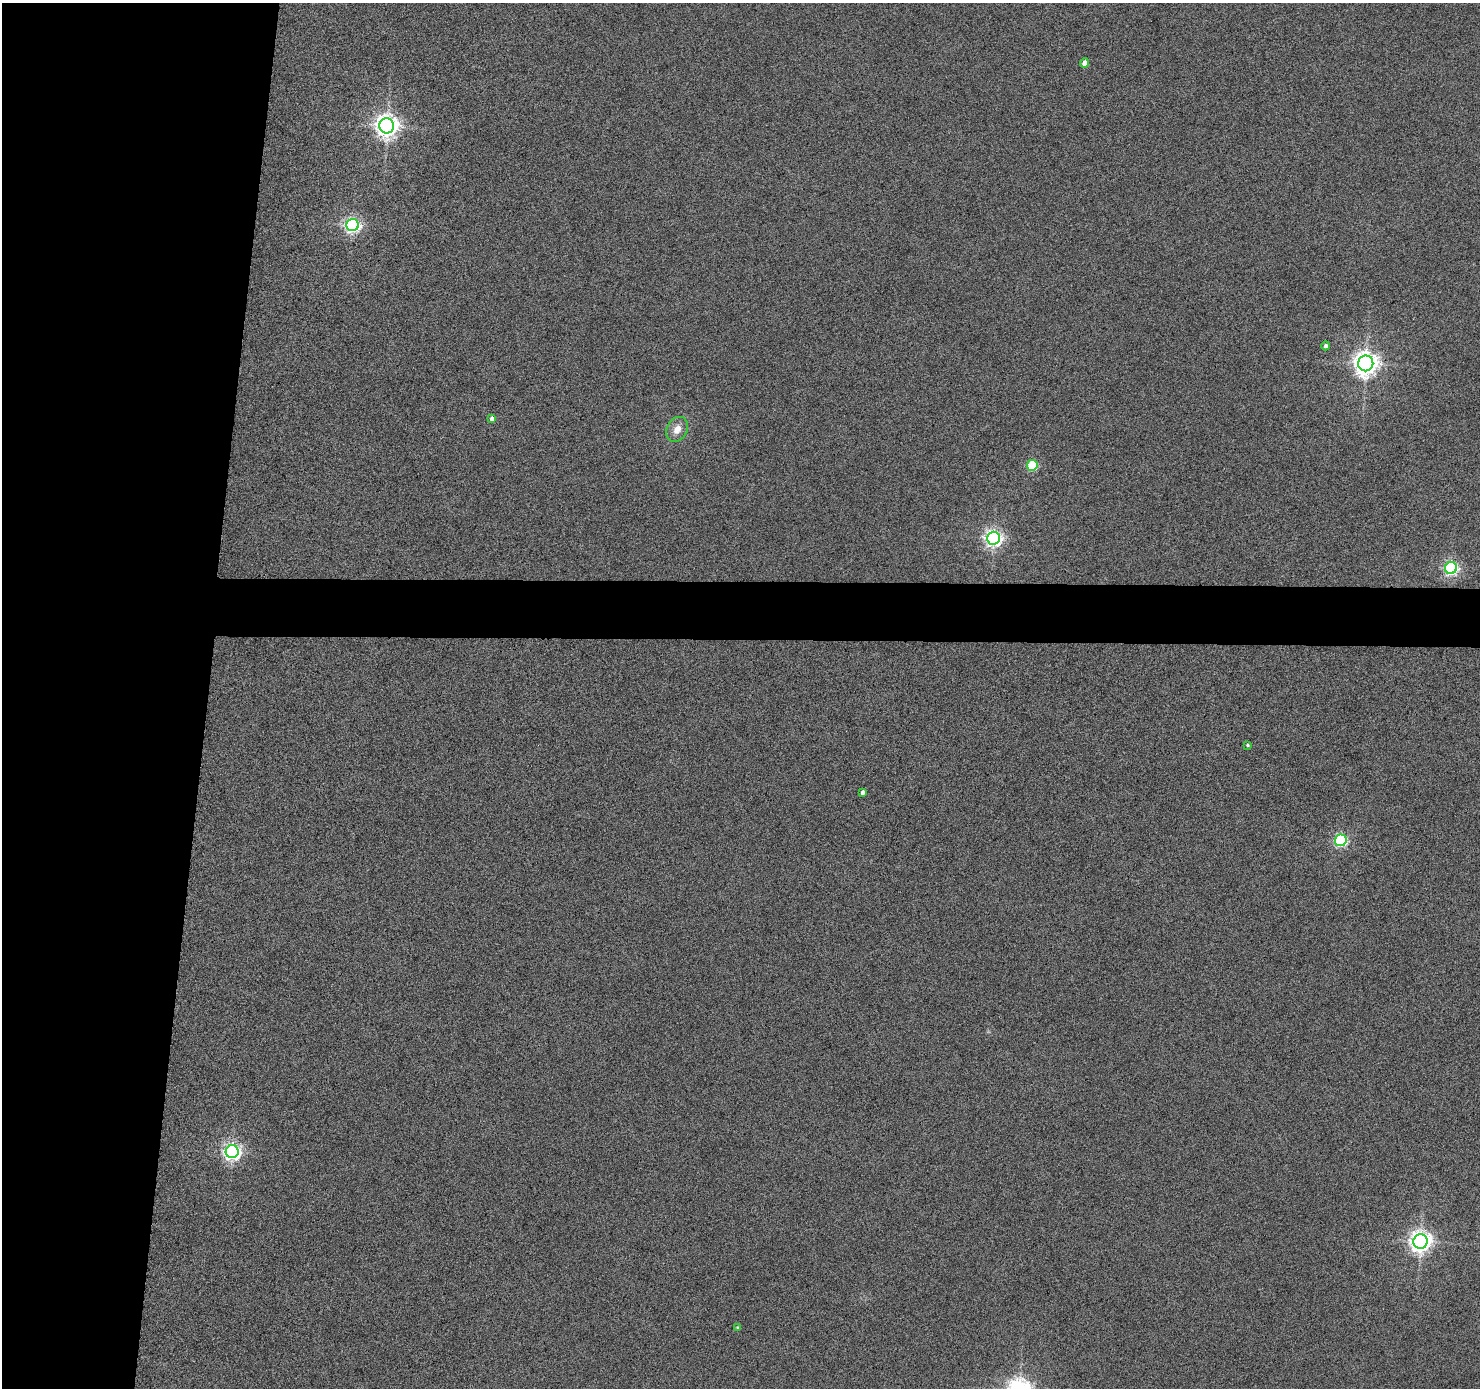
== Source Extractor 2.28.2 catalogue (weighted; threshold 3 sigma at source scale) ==
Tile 4 of 3 x 3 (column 1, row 2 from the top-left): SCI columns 1-1478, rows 1485-2870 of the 4438 x 4453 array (HDU 1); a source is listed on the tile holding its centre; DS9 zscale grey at full resolution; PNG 1482 x 1390 px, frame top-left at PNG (2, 3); each listed source drawn as its Kron ellipse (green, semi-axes under 4 px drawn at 4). Shown black and unused: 17% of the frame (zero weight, under 4 of 8 exposures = <1% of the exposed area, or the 3 px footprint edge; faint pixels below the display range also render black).
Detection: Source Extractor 2.28.2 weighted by HDU 2 'WHT'; one run over the whole footprint, this tile lists its part. Background 0.0187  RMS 0.26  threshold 1.05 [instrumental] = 3 sigma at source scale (4.09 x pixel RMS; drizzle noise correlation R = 1.36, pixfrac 0.8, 0.05/0.05 arcsec/px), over >= 5 px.
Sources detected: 16; all 16 listed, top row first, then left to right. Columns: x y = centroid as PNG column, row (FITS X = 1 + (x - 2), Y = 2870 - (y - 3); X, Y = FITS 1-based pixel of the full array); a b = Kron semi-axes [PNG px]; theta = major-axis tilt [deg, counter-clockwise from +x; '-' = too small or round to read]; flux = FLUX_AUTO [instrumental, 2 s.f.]
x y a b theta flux
1085 63 4 4 - 190
387 126 7 7 - 20000
352 225 6 6 - 7600
1326 346 4 4 - 62
1366 363 8 7 - 23000
492 419 4 4 - 120
677 429 13 10 61 230
1032 465 5 5 - 1500
993 538 6 6 - 9900
1451 568 6 6 - 5400
1248 745 4 3 - 30
862 792 4 3 - 73
1341 840 6 6 - 3900
232 1152 6 6 - 9600
1420 1242 7 7 - 17000
738 1328 4 4 - 41